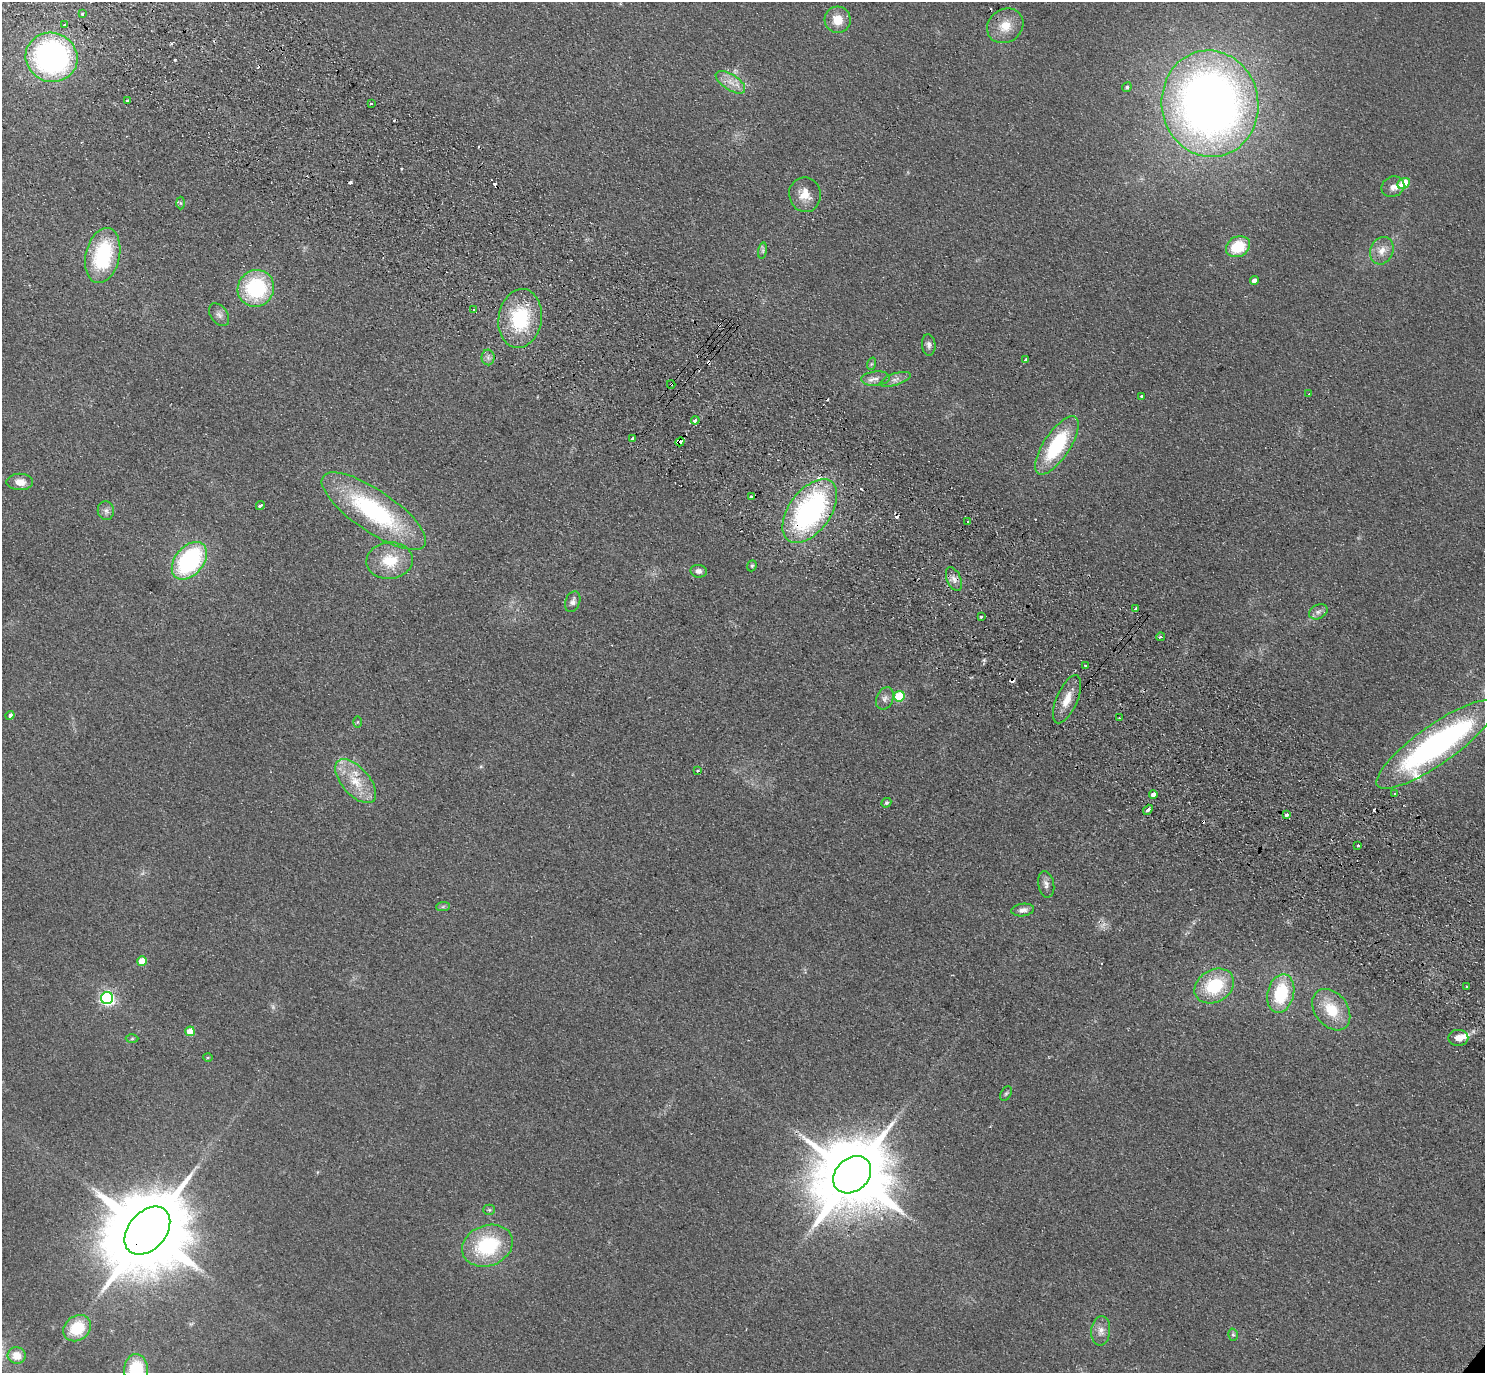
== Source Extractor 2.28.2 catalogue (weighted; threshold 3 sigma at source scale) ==
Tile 11 of 4 x 4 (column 3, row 3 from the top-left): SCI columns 3003-4485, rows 1575-2945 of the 6004 x 6031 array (HDU 1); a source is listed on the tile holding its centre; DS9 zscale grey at full resolution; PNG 1487 x 1375 px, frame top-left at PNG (2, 2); each listed source drawn as its Kron ellipse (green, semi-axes under 4 px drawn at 4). Shown black and unused: <1% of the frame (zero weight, under 2 of 3 exposures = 3% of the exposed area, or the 3 px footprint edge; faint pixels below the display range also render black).
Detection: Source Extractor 2.28.2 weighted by HDU 2 'WHT'; one run over the whole footprint, this tile lists its part. Background 0.0953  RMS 0.01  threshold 0.0467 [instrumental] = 3 sigma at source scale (4.5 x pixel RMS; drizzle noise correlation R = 1.50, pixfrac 1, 0.05/0.05 arcsec/px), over >= 5 px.
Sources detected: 115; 1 too faint to see at this stretch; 1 inside a brighter object's white glare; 19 cosmic-ray / hot-pixel residue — neither listed nor drawn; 2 inside a brighter listed object's ellipse — not listed separately; the other 92 listed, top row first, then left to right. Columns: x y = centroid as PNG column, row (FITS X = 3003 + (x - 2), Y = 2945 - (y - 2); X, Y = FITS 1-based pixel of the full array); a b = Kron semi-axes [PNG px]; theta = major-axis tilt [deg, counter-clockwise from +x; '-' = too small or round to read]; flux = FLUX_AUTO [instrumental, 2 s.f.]
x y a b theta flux
82 14 3 3 - 4.1
838 20 13 13 - 17
64 25 3 3 - 3
1005 26 19 16 35 20
51 57 26 24 -19 260
730 82 17 8 -33 11
1127 87 5 4 - 1.9
128 101 3 3 - 3.5
371 103 3 3 - 3.7
1210 104 53 48 -81 880
1404 183 7 5 29 40
1393 187 12 10 29 7.2
805 195 17 15 -81 15
180 203 6 4 -88 1.6
1238 247 12 10 26 36
763 251 8 4 82 2
1382 251 14 11 66 11
103 256 28 17 77 84
1254 281 4 4 - 6.9
256 288 19 18 - 88
474 310 3 3 - 1.4
219 315 13 8 -54 5
520 318 29 21 80 69
929 345 11 7 -85 4
488 357 8 6 -88 3.7
1025 360 4 3 - 2.1
871 364 6 4 71 1.4
876 379 14 7 5 6.5
895 379 16 6 18 5.6
671 384 4 3 - 2
1309 393 3 2 - 0.68
1142 396 3 3 - 3.3
695 420 4 4 - 2.7
633 438 3 3 - 3.4
680 442 5 4 - 900
1057 445 34 13 56 77
20 482 13 8 -1 9.4
752 497 3 3 - 5.4
260 505 4 3 - 7.9
106 511 9 8 - 4.3
374 511 61 20 -34 150
810 511 36 21 54 210
968 521 3 2 - 1.7
189 561 21 14 50 140
390 561 23 18 6 32
752 566 6 4 69 1.6
698 571 8 6 -8 4.6
954 579 13 7 -68 5.8
573 602 11 7 67 4.9
1135 608 3 3 - 3.8
1318 612 10 7 28 4.5
981 617 3 3 - 2.2
1160 637 4 3 - 1.4
1086 666 3 3 - 3.4
899 696 5 5 - 58
885 698 11 8 67 5.3
1067 699 26 10 67 16
10 715 4 4 - 3.1
1119 718 2 2 - 1.1
357 722 6 4 89 1.3
1436 744 72 19 35 330
697 771 3 2 - 1
356 781 27 13 -48 28
1395 794 3 3 - 2.3
1153 795 4 4 - 24
886 803 5 4 - 1.8
1148 810 5 3 - 4.1
1287 815 4 3 - 10
1358 845 3 3 - 3.6
1046 884 13 8 -79 5
443 907 7 4 2 2
1023 910 11 6 7 5.2
142 961 5 4 - 25
1214 986 21 16 30 54
1466 987 3 2 - 1.5
1281 993 19 13 75 56
107 998 6 6 - 270
1331 1010 23 16 -53 32
190 1031 5 4 - 25
1458 1038 10 8 0 9.9
132 1039 6 4 2 1.4
208 1057 5 3 - 1.1
1006 1093 8 5 62 1.9
852 1175 21 16 43 12000
489 1210 5 5 - 1.6
147 1231 27 18 49 17000
487 1246 26 20 21 78
77 1328 15 12 38 38
1101 1331 15 9 84 8
1233 1335 6 5 - 1.8
17 1355 9 8 - 15
136 1370 16 12 88 55
Overlapping masked pixels (flux is a lower limit): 4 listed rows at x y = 671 384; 680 442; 810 511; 147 1231
Isophote crosses this tile's border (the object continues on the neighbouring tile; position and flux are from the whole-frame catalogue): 1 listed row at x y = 136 1370
Unlisted compact peaks at least as high as the median listed source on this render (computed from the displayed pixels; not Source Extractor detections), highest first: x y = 175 60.